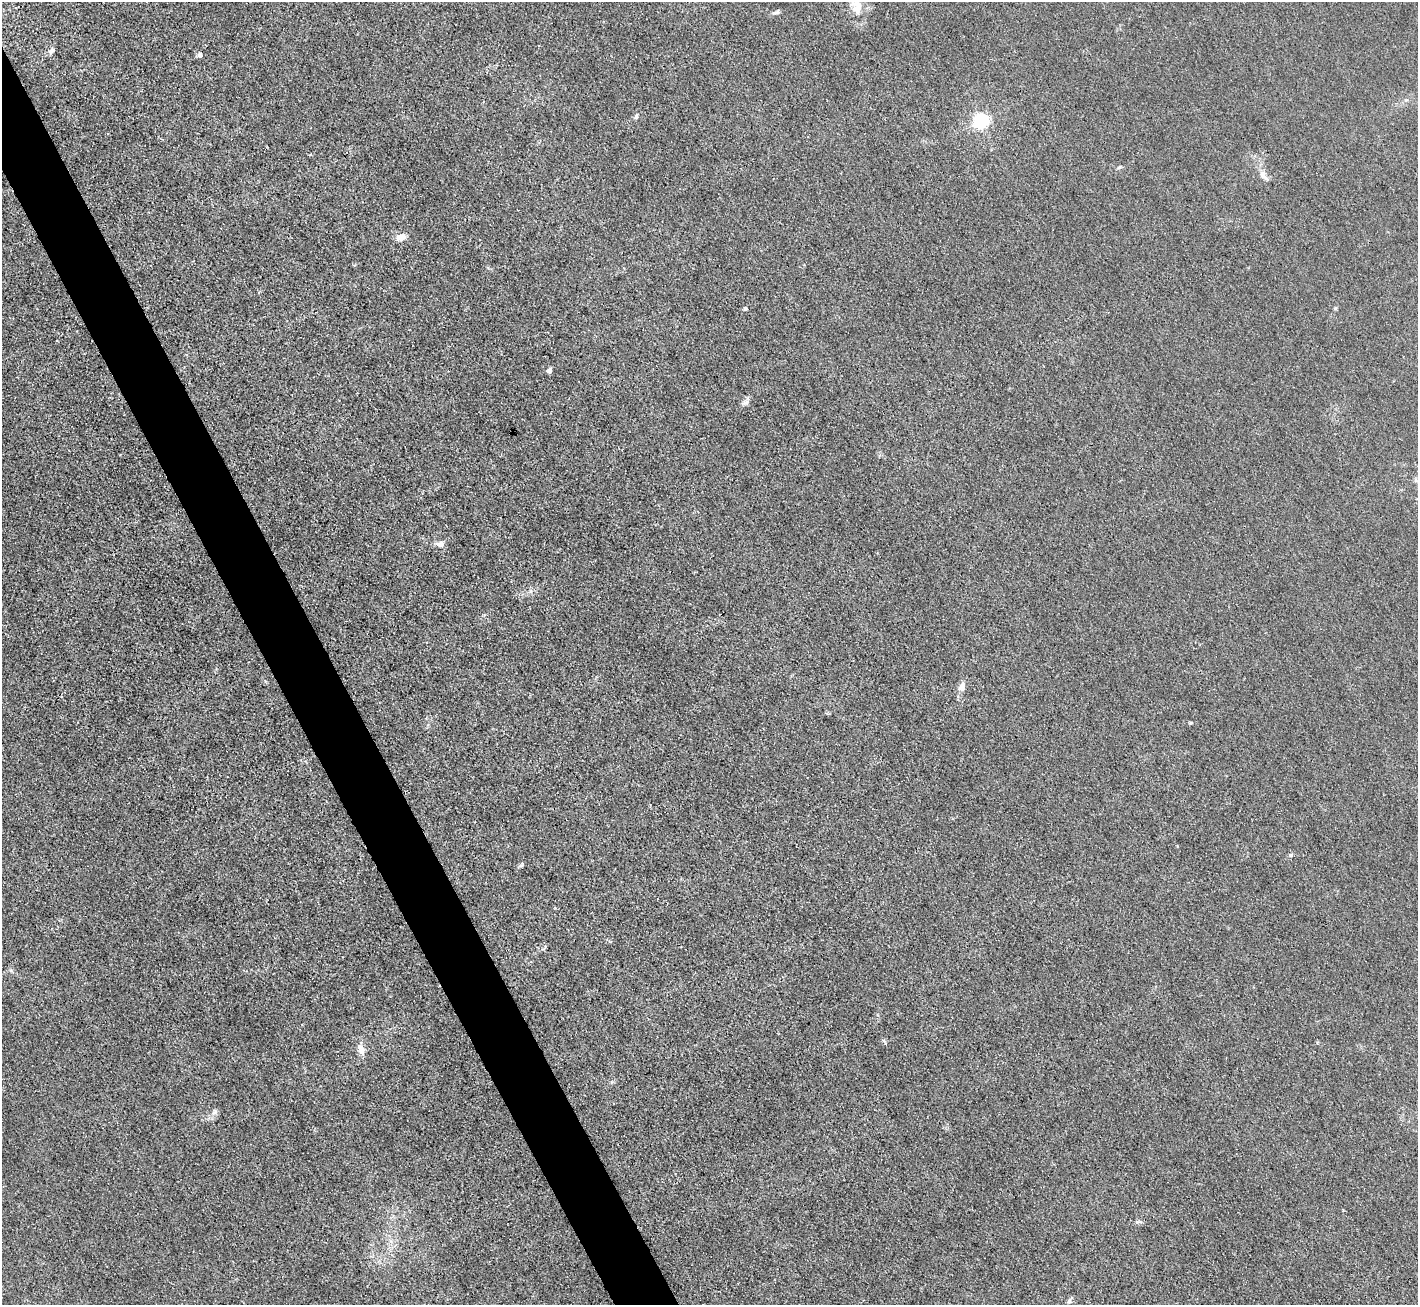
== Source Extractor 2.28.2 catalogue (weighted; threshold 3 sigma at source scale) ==
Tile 11 of 4 x 4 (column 3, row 3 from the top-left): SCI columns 2831-4246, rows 1591-2893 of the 5662 x 5651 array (HDU 1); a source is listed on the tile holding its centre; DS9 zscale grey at full resolution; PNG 1420 x 1307 px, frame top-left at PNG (2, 2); no overlay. Shown black and unused: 4% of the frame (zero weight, under 3 of 4 exposures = <1% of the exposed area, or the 3 px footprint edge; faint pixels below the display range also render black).
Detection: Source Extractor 2.28.2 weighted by HDU 2 'WHT'; one run over the whole footprint, this tile lists its part. Background 0.0197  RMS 0.005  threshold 0.0225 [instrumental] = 3 sigma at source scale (4.5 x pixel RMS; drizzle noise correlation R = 1.50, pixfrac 1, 0.05/0.05 arcsec/px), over >= 5 px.
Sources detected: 21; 1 inside a brighter listed object's ellipse — not listed separately; the other 20 listed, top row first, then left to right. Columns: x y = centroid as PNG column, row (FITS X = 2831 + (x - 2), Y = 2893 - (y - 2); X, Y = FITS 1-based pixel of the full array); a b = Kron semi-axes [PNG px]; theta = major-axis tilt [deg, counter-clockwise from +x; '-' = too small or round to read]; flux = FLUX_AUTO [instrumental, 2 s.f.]
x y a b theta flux
857 9 14 13 - 5.4
776 12 12 4 11 1.2
51 51 10 6 36 1.7
200 55 5 5 - 2.1
636 116 6 5 - 1.1
982 121 6 6 - 130
1119 167 6 4 19 0.7
1263 175 16 8 -57 3.3
401 237 11 7 14 4.3
1335 308 5 5 - 0.62
745 309 5 5 - 0.73
549 370 4 4 - 3.5
745 403 12 5 28 1.6
440 544 10 7 -7 2.4
962 687 13 9 76 3
1191 723 5 4 - 0.61
521 865 9 3 55 0.88
361 1049 14 8 -66 4.1
214 1112 10 6 55 1.9
1069 1301 7 6 - 1.2
Unlisted compact peaks at least as high as the median listed source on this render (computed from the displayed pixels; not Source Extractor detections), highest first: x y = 1291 855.